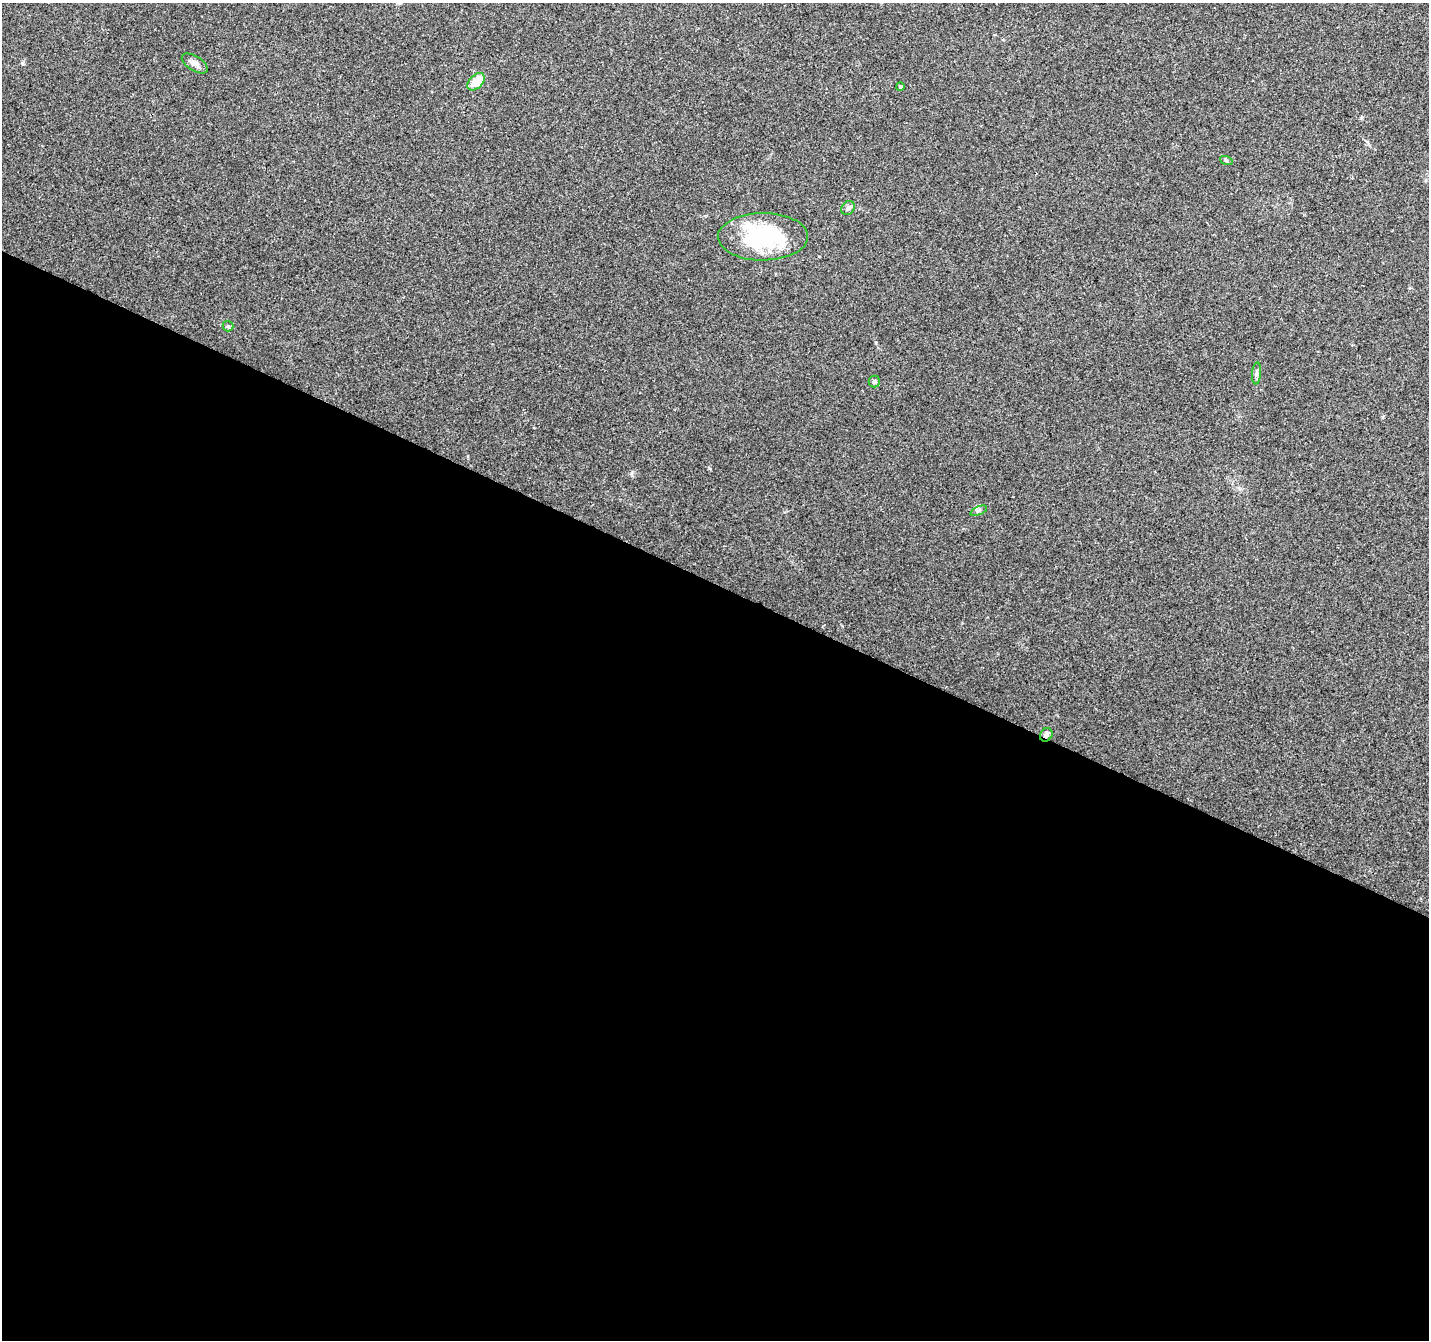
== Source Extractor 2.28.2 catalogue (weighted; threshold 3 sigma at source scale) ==
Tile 14 of 4 x 4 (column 2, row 4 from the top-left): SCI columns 1429-2855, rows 205-1542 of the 5720 x 5825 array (HDU 1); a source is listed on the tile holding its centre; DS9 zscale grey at full resolution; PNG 1431 x 1342 px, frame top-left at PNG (2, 3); each listed source drawn as its Kron ellipse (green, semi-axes under 4 px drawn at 4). Shown black and unused: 57% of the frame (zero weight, under 2 of 3 exposures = <1% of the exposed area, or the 3 px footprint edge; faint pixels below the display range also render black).
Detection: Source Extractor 2.28.2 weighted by HDU 2 'WHT'; one run over the whole footprint, this tile lists its part. Background 0.0704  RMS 0.0063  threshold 0.0286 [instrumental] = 3 sigma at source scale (4.5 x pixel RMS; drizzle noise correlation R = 1.50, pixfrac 1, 0.0396/0.0396 arcsec/px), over >= 5 px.
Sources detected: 11; all 11 listed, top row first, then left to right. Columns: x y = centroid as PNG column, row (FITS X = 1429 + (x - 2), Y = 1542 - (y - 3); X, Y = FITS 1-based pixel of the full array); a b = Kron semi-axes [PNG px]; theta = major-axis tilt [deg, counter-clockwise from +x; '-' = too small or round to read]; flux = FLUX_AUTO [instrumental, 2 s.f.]
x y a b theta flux
195 63 14 7 -32 3.4
476 82 10 6 45 13
900 86 4 4 - 0.86
1226 160 6 4 -20 0.91
848 208 7 6 - 2.1
763 237 45 23 0 60
228 326 5 5 - 0.96
1257 373 11 4 85 1.7
874 381 6 5 - 1.3
979 511 9 3 21 0.93
1046 735 7 6 - 2.2
Overlapping masked pixels (flux is a lower limit): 1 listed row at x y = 1046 735
Unlisted compact peaks at least as high as the median listed source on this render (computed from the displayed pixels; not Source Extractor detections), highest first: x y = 22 63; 709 468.